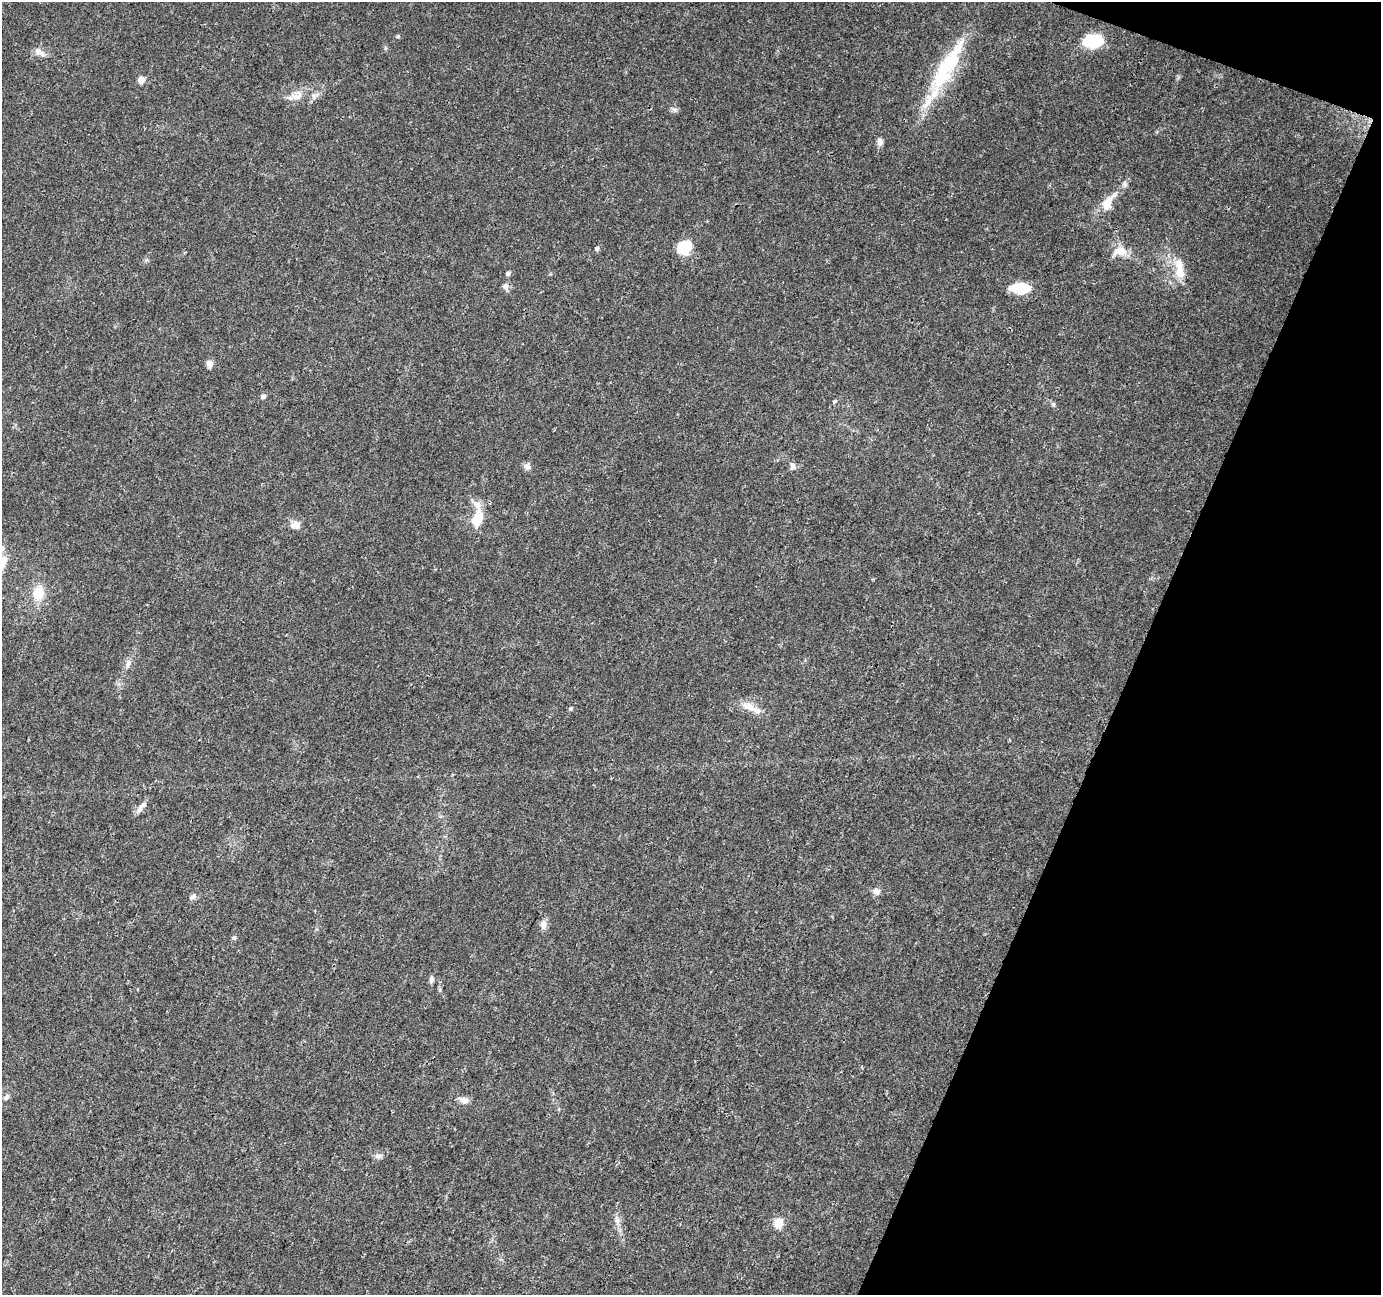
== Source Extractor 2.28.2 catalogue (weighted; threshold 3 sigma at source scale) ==
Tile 8 of 4 x 4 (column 4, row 2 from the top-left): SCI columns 4149-5527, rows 2864-4156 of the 5527 x 5664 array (HDU 1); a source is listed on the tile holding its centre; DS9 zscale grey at full resolution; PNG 1383 x 1297 px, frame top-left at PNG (2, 2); no overlay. Shown black and unused: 19% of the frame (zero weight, under 3 of 4 exposures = <1% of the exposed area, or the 3 px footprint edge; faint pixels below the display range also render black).
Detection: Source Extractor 2.28.2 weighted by HDU 2 'WHT'; one run over the whole footprint, this tile lists its part. Background 0.022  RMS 0.0036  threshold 0.016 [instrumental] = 3 sigma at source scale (4.5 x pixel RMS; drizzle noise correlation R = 1.50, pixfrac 1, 0.0396/0.0396 arcsec/px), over >= 5 px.
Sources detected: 46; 1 inside a brighter object's white glare — not listed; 4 inside a brighter listed object's ellipse — not listed separately; the other 41 listed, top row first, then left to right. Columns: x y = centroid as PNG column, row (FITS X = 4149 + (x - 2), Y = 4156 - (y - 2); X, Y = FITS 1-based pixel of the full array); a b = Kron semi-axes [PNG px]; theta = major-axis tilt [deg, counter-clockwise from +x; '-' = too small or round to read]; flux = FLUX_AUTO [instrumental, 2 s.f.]
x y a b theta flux
398 36 5 5 - 0.44
1092 41 14 9 2 26
385 48 6 4 73 0.48
38 51 14 9 -32 2.4
946 68 71 20 58 29
141 80 6 6 - 3.2
297 96 17 10 16 3.7
674 110 8 6 -22 0.96
880 142 8 7 - 1.5
1108 203 26 13 58 6.5
597 248 5 4 - 1.2
684 248 15 13 -39 8.9
1120 251 20 12 7 5.4
1180 272 17 12 -77 5.3
508 273 5 5 - 0.93
505 286 9 8 - 1.4
1020 288 16 9 -3 15
210 364 9 7 -72 1.9
263 396 7 5 13 0.96
835 401 6 4 26 0.53
1053 404 7 5 -75 0.69
527 466 8 8 - 1.5
792 466 9 7 77 1.3
478 518 21 12 72 8.8
296 525 14 11 6 2.7
4 560 9 7 79 2.9
38 593 17 13 78 7.2
128 664 13 6 66 1.8
748 706 20 11 -31 4.1
571 709 5 5 - 0.54
141 807 18 7 49 2.2
876 891 10 8 -9 1.7
193 897 12 5 42 1.2
543 924 13 9 87 2.1
234 938 7 5 38 0.64
431 980 11 5 73 1
6 1097 9 6 61 1
463 1100 14 8 -18 2.2
378 1155 11 5 -4 1.2
617 1221 11 6 -85 1.8
778 1223 5 5 - 14
Isophote crosses this tile's border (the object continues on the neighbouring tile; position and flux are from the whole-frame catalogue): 1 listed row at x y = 4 560